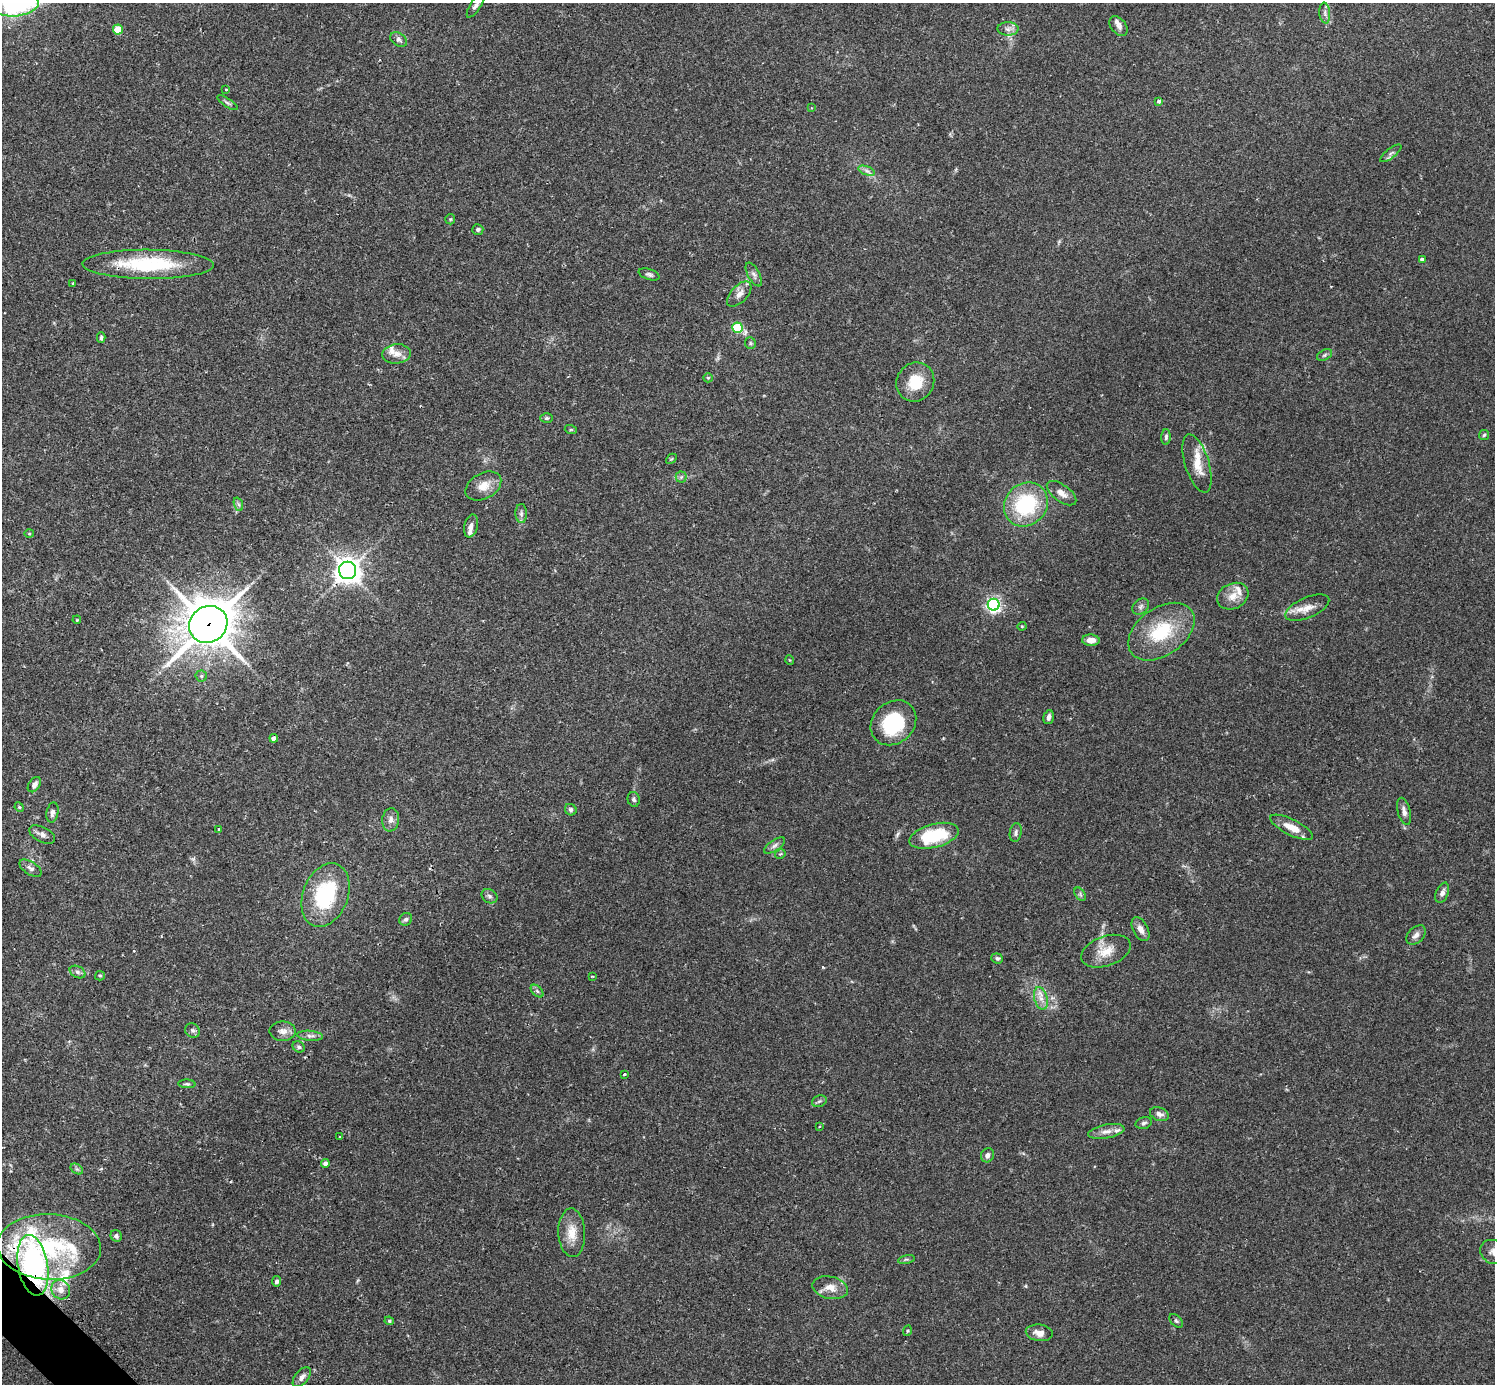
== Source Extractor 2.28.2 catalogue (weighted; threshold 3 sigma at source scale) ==
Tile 7 of 4 x 4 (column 3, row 2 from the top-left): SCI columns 3025-4517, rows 2955-4336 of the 6041 x 6040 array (HDU 1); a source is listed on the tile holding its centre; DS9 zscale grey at full resolution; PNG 1497 x 1386 px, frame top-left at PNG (2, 3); each listed source drawn as its Kron ellipse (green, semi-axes under 4 px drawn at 4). Shown black and unused: <1% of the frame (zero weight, under 2 of 3 exposures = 2% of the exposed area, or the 3 px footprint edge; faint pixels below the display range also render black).
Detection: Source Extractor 2.28.2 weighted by HDU 2 'WHT'; one run over the whole footprint, this tile lists its part. Background 0.106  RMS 0.006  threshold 0.0269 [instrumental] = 3 sigma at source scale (4.5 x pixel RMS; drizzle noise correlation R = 1.50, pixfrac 1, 0.05/0.05 arcsec/px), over >= 5 px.
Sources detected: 127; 1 cosmic-ray / hot-pixel residue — neither listed nor drawn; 11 inside a brighter listed object's ellipse — not listed separately; the other 115 listed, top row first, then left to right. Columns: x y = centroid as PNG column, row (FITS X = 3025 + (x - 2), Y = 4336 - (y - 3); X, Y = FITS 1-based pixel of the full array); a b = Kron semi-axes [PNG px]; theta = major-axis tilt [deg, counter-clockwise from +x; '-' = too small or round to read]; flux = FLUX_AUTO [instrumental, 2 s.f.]
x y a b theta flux
15 4 24 12 4 36
476 5 14 5 57 2.2
1325 13 10 5 -84 1.8
1118 26 11 7 -52 2.5
118 29 5 5 - 18
1008 29 10 6 0 2.7
399 39 9 6 -35 1.8
226 90 3 3 - 0.98
1159 101 4 3 - 1.7
227 103 12 4 -33 1.3
812 108 4 2 - 0.39
1391 153 13 5 38 1.9
867 171 9 4 -19 1.6
450 219 5 5 - 0.71
478 229 5 5 - 1.5
1422 260 4 3 - 2
148 264 66 14 0 47
649 274 11 5 -18 1.5
754 275 13 6 -61 2.1
73 283 3 3 - 0.66
739 294 15 8 47 4.3
738 328 5 5 - 36
101 337 5 3 - 1.1
750 343 6 5 - 1
396 354 14 9 6 4.6
1324 355 8 5 28 1.2
708 378 5 4 - 0.69
915 382 20 18 57 15
547 418 6 5 - 0.94
571 430 6 4 -18 0.74
1484 435 5 5 - 0.92
1166 437 8 4 89 1.2
671 459 6 4 43 0.71
1197 463 30 12 -72 11
681 477 5 5 - 1.2
483 486 19 12 29 8.2
1062 493 17 8 -36 4.5
238 504 7 4 -70 1.2
1026 504 23 20 43 47
521 513 9 6 -88 1.7
471 526 11 6 78 2.6
29 534 5 3 - 0.54
348 570 9 8 - 550
1233 596 16 12 26 6.9
994 605 6 6 - 160
1141 607 9 7 40 1.9
1307 608 23 10 23 7
77 620 4 3 - 0.49
208 624 20 18 35 1900
1022 626 4 4 - 0.58
1161 632 37 23 35 33
1091 640 9 5 -3 4.9
790 660 5 3 - 0.48
201 676 5 5 - 1.1
1049 717 7 5 74 2.2
893 723 24 20 43 38
274 738 4 4 - 2.9
34 785 8 5 54 2.8
634 799 7 6 - 1.3
19 807 5 4 - 0.68
571 810 6 5 - 1.3
1404 811 14 6 -75 3.3
52 812 10 6 79 2.5
391 820 12 8 82 3.3
1292 827 23 8 -26 7.8
219 829 3 3 - 0.67
1016 833 9 6 80 1.8
42 835 14 7 -27 2.9
934 836 25 11 15 32
775 845 12 5 34 2.1
780 854 6 3 31 0.66
30 868 12 6 -33 2.3
1442 893 10 6 68 2.3
1080 894 7 4 -57 1.1
325 895 33 22 69 44
489 896 8 6 -33 1.8
406 919 7 6 - 1.4
1141 929 13 7 -62 3.9
1416 935 11 7 44 2.8
1106 951 25 15 20 11
997 958 6 5 - 1.3
77 972 8 5 -28 1.7
100 976 5 4 - 0.75
592 976 3 2 - 0.46
537 991 7 4 -45 1.3
1041 998 11 6 -74 3.9
192 1030 8 7 - 1.7
283 1031 13 9 0 3.9
310 1036 13 5 -5 2.3
299 1047 6 5 - 1.3
625 1074 3 3 - 1.2
187 1084 8 4 -3 1
819 1101 7 5 21 1.3
1159 1114 10 6 -19 2.5
1144 1123 8 5 16 1.5
820 1126 3 2 - 0.62
1106 1131 18 7 10 4
339 1137 3 2 - 0.51
987 1155 7 6 - 2.6
325 1163 4 4 - 2.3
77 1169 7 4 -33 1
572 1233 24 13 -87 9.9
116 1236 6 5 - 1.7
49 1247 52 33 -3 73
1494 1252 14 11 -26 5
906 1259 8 3 13 0.99
33 1265 31 15 -80 110
277 1281 5 4 - 1.5
830 1288 18 11 -13 7.1
61 1290 10 9 - 4.6
389 1321 5 4 - 0.92
1176 1321 8 5 -45 1.2
907 1331 5 3 - 0.61
1039 1333 13 8 -6 5.1
302 1377 12 6 51 3.1
Overlapping masked pixels (flux is a lower limit): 4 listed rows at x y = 148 264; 348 570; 208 624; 33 1265
Isophote crosses this tile's border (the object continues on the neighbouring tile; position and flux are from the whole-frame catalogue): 3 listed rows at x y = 15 4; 476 5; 1494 1252